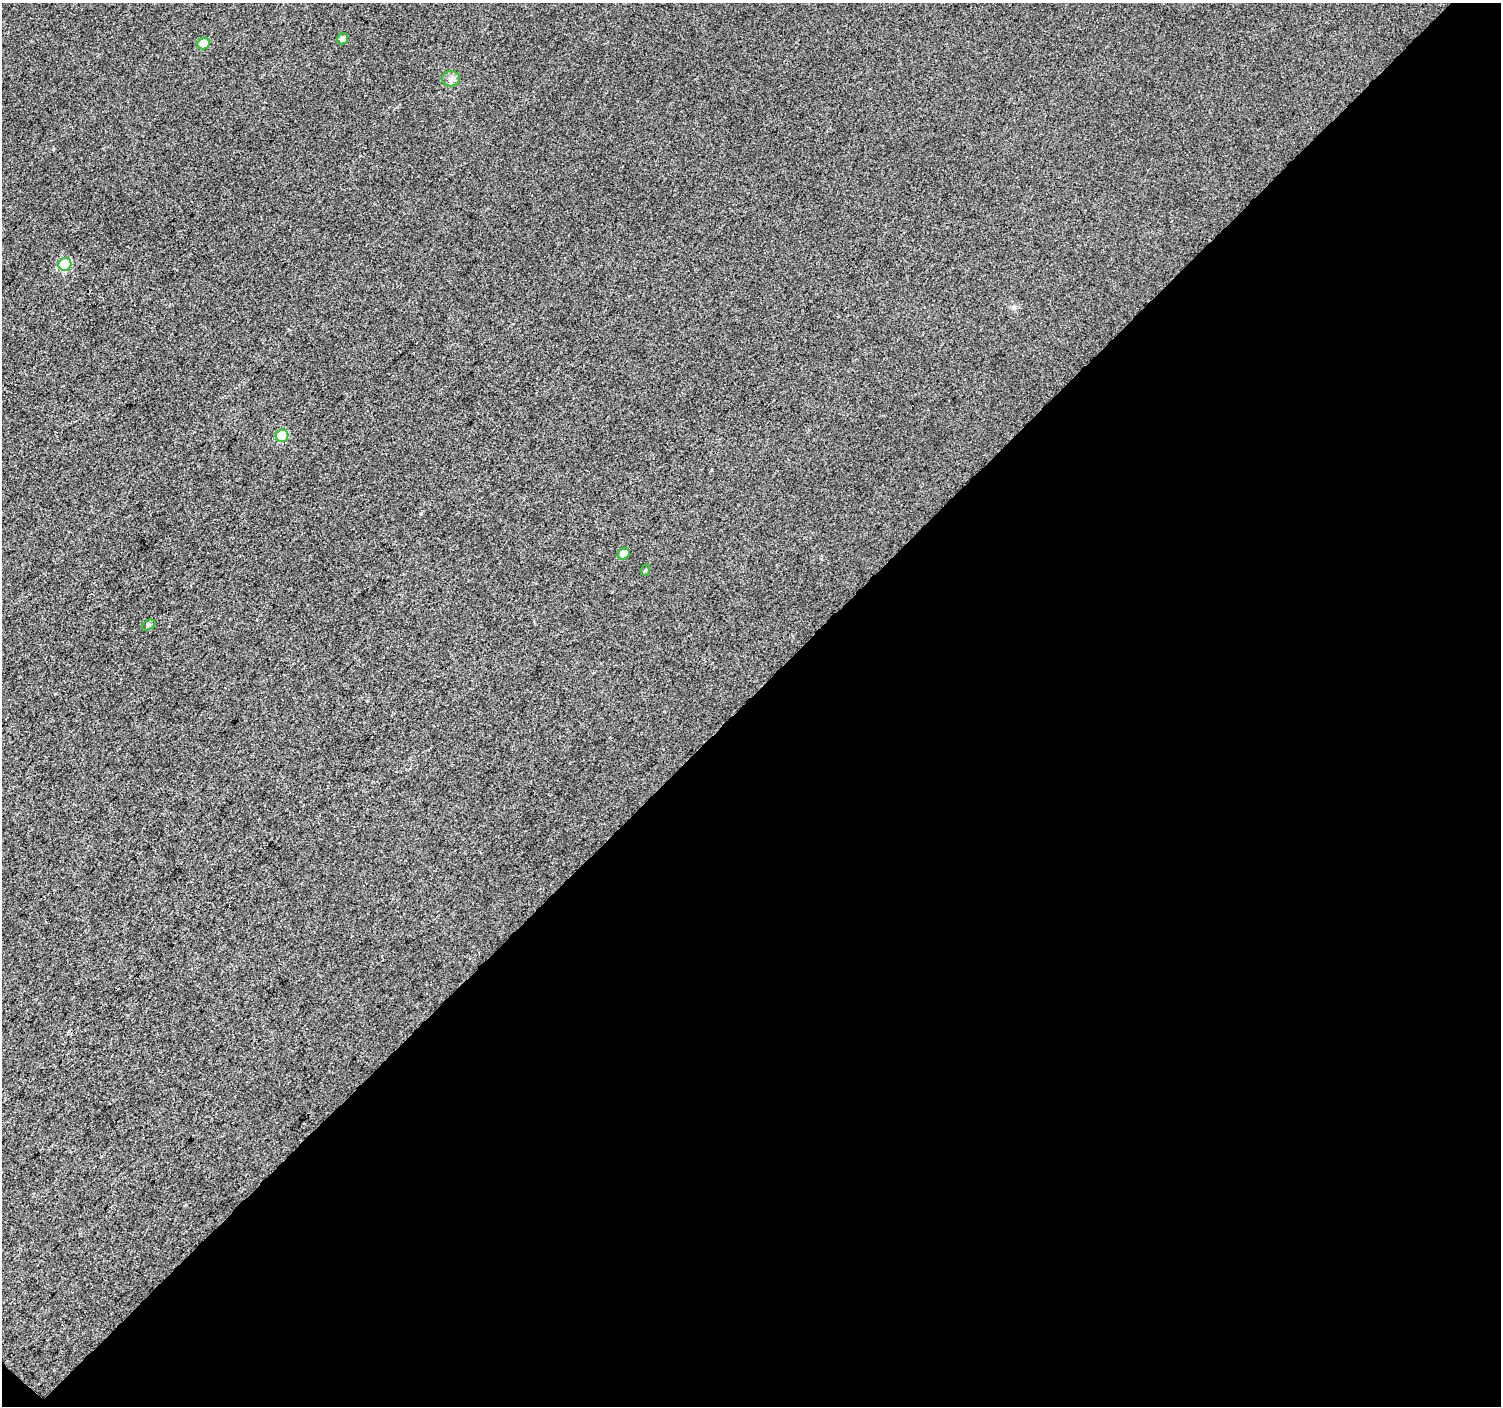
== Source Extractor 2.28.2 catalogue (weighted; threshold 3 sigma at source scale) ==
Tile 4 of 2 x 2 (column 2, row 2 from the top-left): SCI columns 1502-3000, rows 107-1510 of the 3001 x 3002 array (HDU 1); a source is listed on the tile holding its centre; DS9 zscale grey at full resolution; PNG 1503 x 1408 px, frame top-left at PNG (2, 3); each listed source drawn as its Kron ellipse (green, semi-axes under 4 px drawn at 4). Shown black and unused: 51% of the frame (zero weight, under 3 of 4 exposures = <1% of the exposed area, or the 3 px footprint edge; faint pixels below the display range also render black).
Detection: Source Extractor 2.28.2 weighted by HDU 2 'WHT'; one run over the whole footprint, this tile lists its part. Background 0.0154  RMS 0.011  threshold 0.0501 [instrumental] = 3 sigma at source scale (4.5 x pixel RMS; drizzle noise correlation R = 1.50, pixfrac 1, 0.0396/0.0396 arcsec/px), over >= 5 px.
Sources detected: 8; all 8 listed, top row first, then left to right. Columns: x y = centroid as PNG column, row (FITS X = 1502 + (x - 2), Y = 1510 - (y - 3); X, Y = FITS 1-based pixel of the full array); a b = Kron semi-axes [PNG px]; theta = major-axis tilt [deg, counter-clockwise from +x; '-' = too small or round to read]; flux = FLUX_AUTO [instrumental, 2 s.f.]
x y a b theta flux
343 39 6 5 - 4.1
204 44 6 5 - 20
451 79 9 7 2 4.3
65 264 6 6 - 49
282 436 6 6 - 40
624 554 6 5 - 8.8
646 570 6 3 70 1.3
149 625 7 4 28 2.2